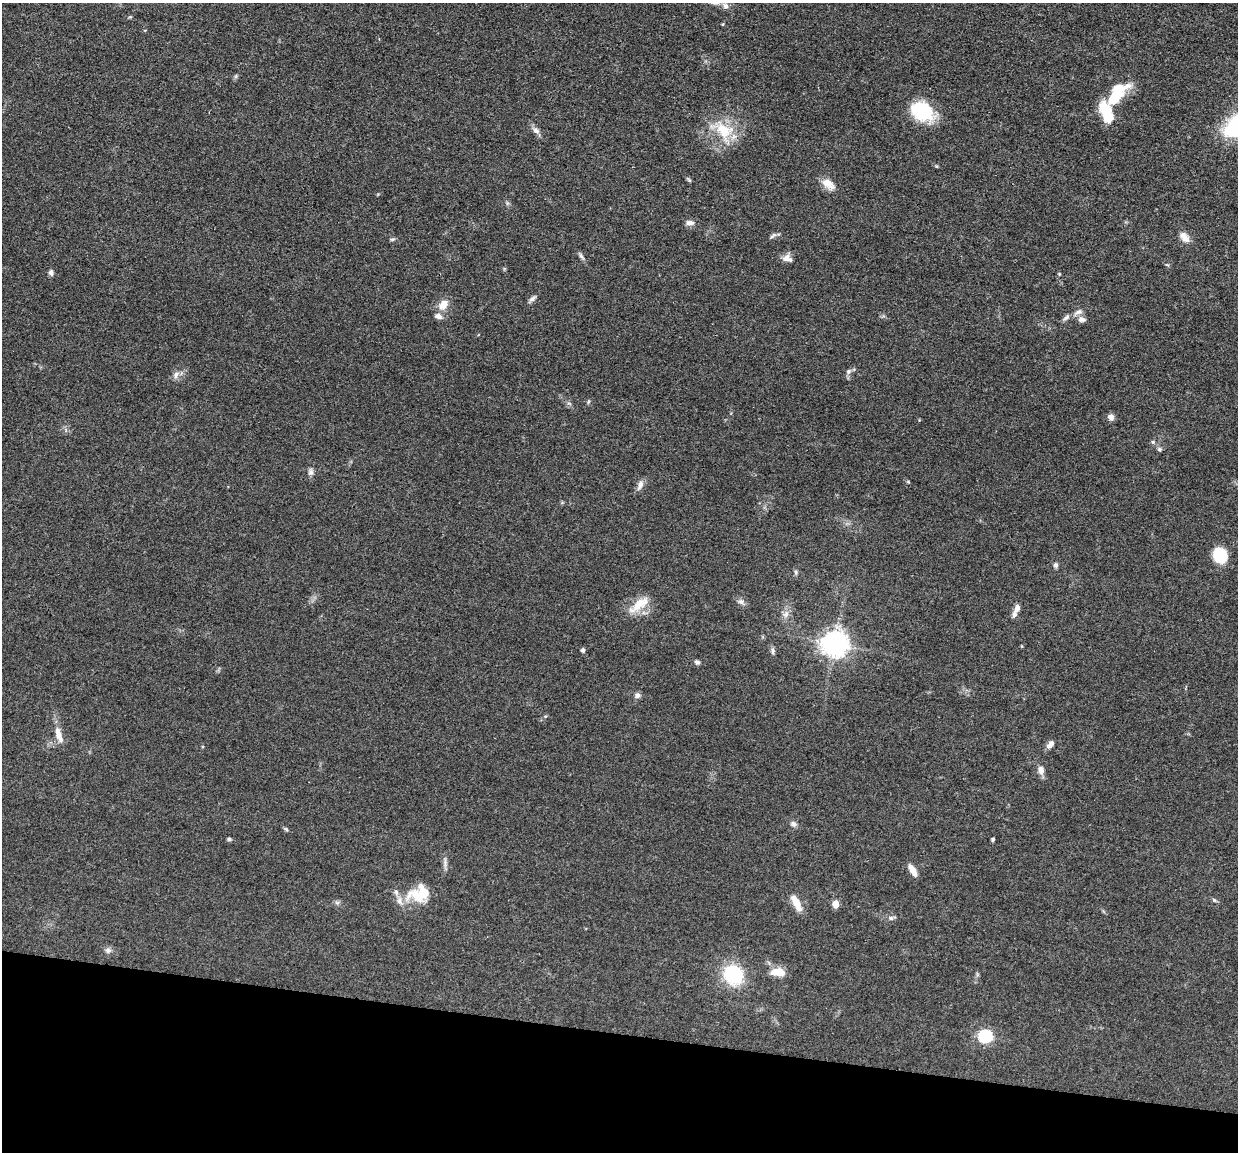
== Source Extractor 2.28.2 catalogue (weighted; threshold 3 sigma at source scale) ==
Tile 15 of 4 x 4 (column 3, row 4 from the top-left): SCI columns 2475-3710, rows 248-1397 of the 4950 x 4974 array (HDU 1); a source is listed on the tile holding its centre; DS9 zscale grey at full resolution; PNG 1240 x 1154 px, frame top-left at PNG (2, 3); no overlay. Shown black and unused: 10% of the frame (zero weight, under 3 of 4 exposures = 1% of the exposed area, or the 3 px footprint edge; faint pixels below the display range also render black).
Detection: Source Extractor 2.28.2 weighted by HDU 2 'WHT'; one run over the whole footprint, this tile lists its part. Background 0.0475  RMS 0.005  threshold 0.0223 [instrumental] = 3 sigma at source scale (4.5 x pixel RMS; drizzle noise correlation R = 1.50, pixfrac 1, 0.05/0.05 arcsec/px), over >= 5 px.
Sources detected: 73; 2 inside a brighter object's white glare — not listed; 6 inside a brighter listed object's ellipse — not listed separately; the other 65 listed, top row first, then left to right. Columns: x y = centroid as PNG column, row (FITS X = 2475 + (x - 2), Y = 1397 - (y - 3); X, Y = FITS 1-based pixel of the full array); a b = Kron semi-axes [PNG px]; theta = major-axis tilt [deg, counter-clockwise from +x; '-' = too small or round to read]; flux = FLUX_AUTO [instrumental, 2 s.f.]
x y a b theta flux
725 6 10 7 -49 2.3
236 76 6 4 71 0.76
1114 98 26 16 42 14
1106 109 14 11 -36 14
922 111 28 19 -30 25
536 130 12 7 -40 2.4
723 130 35 21 -40 19
936 166 5 3 - 0.45
689 180 6 4 -45 0.73
828 184 20 11 -39 5.5
507 203 7 4 -72 0.83
690 223 10 7 2 2.4
773 236 12 5 40 1.3
1184 237 15 8 -48 4.1
392 239 8 4 8 0.79
581 256 11 4 -58 1.3
787 258 12 9 -14 3.4
51 272 7 6 - 1.5
1059 274 5 4 - 0.52
532 298 12 5 44 1.7
443 305 14 10 51 5.2
1078 312 15 7 28 2.7
1081 319 10 7 -1 2.3
848 371 8 6 53 1.5
176 374 11 8 67 2.6
588 402 6 4 71 0.63
1111 417 8 7 - 2.4
1153 442 5 5 - 0.95
1159 449 7 6 - 1.1
310 472 10 7 84 1.8
908 482 5 3 - 0.51
640 485 14 7 67 2.5
1220 555 17 14 -66 13
1056 565 6 5 - 1.3
796 572 7 5 -71 0.9
741 602 10 7 -31 2
639 605 32 12 37 10
1017 608 11 7 72 2.5
786 614 11 8 62 2.7
835 644 9 8 - 540
1022 646 4 3 - 0.35
583 650 5 5 - 1.1
773 651 10 6 -86 1.4
697 662 6 5 - 1.4
637 695 7 7 - 1.8
545 716 5 4 - 0.57
59 735 22 8 -72 5.3
1050 744 10 6 45 2.5
1041 770 10 7 -78 3.2
793 824 9 7 -46 1.6
286 829 7 4 -45 0.72
229 839 6 4 -2 0.78
993 839 4 3 - 0.77
445 863 18 5 -88 1.9
913 870 16 6 -59 4.1
422 893 37 18 14 15
1214 900 8 4 -36 0.85
337 903 6 6 - 1.1
796 903 22 8 -62 6.6
835 904 8 6 -86 4
891 918 11 5 7 1.5
108 950 9 8 - 1.8
778 972 17 9 -5 7.3
733 975 22 19 -50 29
986 1037 6 6 - 73